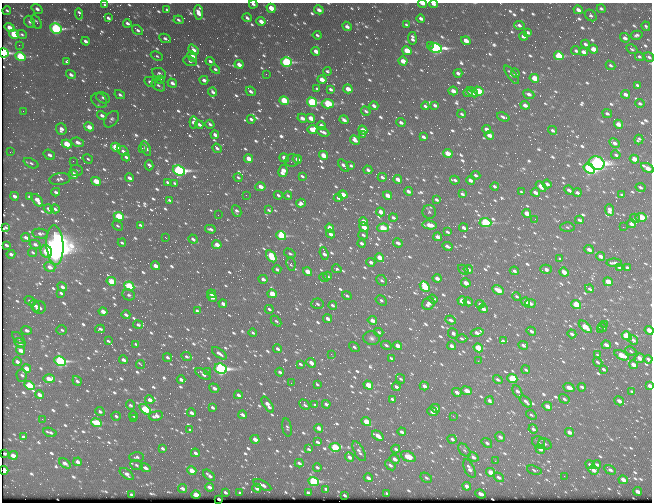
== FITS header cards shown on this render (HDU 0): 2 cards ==
NAXIS1  =                  650 / Width of table row in bytes
NAXIS2  =                  500 / Number of rows in table

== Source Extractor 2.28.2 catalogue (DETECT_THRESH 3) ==
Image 650 x 500 px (HDU 0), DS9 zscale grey, 1 PNG px = 1 image px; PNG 654 x 504 px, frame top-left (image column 1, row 500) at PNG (2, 3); each listed source drawn as its Kron ellipse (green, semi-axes under 4 px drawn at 4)
Background 391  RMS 2.1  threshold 6.41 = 3 sigma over >= 5 px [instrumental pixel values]
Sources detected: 1035; of the 1035, the 500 brightest by FLUX_AUTO listed and drawn (535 fainter detections omitted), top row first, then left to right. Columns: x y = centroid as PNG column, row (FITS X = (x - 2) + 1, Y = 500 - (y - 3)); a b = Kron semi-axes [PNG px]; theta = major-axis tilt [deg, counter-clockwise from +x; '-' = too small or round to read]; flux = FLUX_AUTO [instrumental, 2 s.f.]
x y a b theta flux
253 4 4 3 - 360
422 4 4 2 - 880
433 4 4 3 - 650
105 5 4 3 - 260
271 8 5 4 - 2700
37 9 6 4 -37 670
601 9 4 3 - 310
7 10 4 3 - 260
167 10 4 3 - 260
319 10 5 3 - 880
578 10 5 3 - 740
198 12 7 4 -85 1400
79 14 6 3 -85 580
591 15 6 5 - 340
108 18 4 3 - 410
247 18 5 3 - 420
421 18 4 3 - 590
179 20 5 3 - 350
261 21 4 3 - 1200
29 22 6 5 - 370
36 22 8 4 -59 260
127 23 4 3 - 430
406 25 4 3 - 270
519 25 5 3 - 420
347 26 5 4 - 660
646 26 5 3 - 280
10 28 5 3 - 1700
56 29 6 5 - 24000
138 30 6 4 -37 440
528 32 4 3 - 400
14 34 5 4 - 7100
22 34 5 4 - 270
317 35 4 3 - 300
637 35 6 4 14 380
523 36 4 3 - 720
165 38 6 4 -26 410
412 38 6 3 -82 580
625 38 5 4 - 680
85 41 4 3 - 550
466 41 5 3 - 1500
585 44 4 3 - 430
19 45 2 2 - 290
430 45 3 2 - 530
435 48 7 4 -13 32000
593 49 5 4 - 2000
632 49 6 3 -32 290
193 50 6 4 -50 850
316 51 4 3 - 1200
407 51 5 4 - 4500
576 51 5 4 - 410
583 52 4 4 - 920
4 53 5 4 - 19000
157 56 6 4 -22 270
192 56 6 4 -49 2000
559 56 5 4 - 8000
639 56 5 4 - 280
20 57 5 4 - 9700
649 57 5 4 - 360
190 61 7 4 -21 260
210 61 4 3 - 370
403 61 4 4 - 1800
67 62 3 3 - 260
286 62 5 4 - 19000
239 64 4 4 - 1400
610 65 5 4 - 310
215 69 5 4 - 290
327 71 4 3 - 280
159 73 7 5 -23 400
458 73 4 3 - 580
515 73 4 4 - 510
266 74 2 2 - 670
71 75 5 4 - 600
512 75 11 4 -54 640
534 78 5 4 - 3500
160 80 3 2 - 420
204 80 4 3 - 750
322 80 4 3 - 1700
150 82 6 4 -28 640
172 83 5 4 - 830
158 85 7 5 -37 430
637 85 4 3 - 270
317 89 4 3 - 270
331 89 4 3 - 470
348 89 5 3 - 2100
251 91 5 3 - 560
453 91 4 3 - 1200
479 91 5 4 - 5400
213 92 5 3 - 510
472 92 6 3 -37 540
468 93 4 3 - 510
529 94 6 4 -23 750
625 94 4 4 - 770
120 95 5 4 - 430
103 98 7 5 -26 440
99 101 8 6 -41 570
284 101 5 4 - 7400
312 102 5 4 - 16000
640 103 4 3 - 360
328 104 6 4 1 11000
435 105 4 3 - 470
525 105 5 3 - 950
374 106 4 3 - 590
425 106 4 3 - 390
23 111 2 2 - 300
366 111 5 3 - 350
607 113 5 4 - 390
462 114 4 3 - 300
102 115 5 4 - 680
503 117 6 3 -21 450
302 118 5 3 - 1000
311 118 4 3 - 2000
111 119 9 6 52 460
251 119 4 3 - 500
344 120 5 3 - 640
194 122 6 4 -84 1100
401 123 4 3 - 570
210 124 5 3 - 370
618 124 5 4 - 1600
199 125 4 3 - 520
321 126 4 3 - 800
89 127 5 3 - 1900
61 129 6 5 - 870
312 129 5 4 - 2500
486 129 4 3 - 940
363 130 5 4 - 1700
552 130 5 3 - 370
323 132 6 3 -26 580
363 134 4 3 - 340
215 135 4 3 - 760
489 135 4 3 - 1400
423 137 4 3 - 510
355 140 5 4 - 920
639 140 5 4 - 400
78 142 6 4 -23 1000
614 143 5 4 - 720
67 144 5 4 - 4400
116 147 5 4 - 5400
142 148 2 2 - 1300
217 148 5 3 - 440
146 149 8 3 -64 690
123 151 7 3 -31 550
10 152 3 2 - 280
448 153 5 4 - 2300
49 155 6 4 -33 660
323 155 4 3 - 2500
616 155 5 3 - 340
126 157 4 4 - 400
284 158 5 3 - 1400
88 159 5 4 - 260
249 159 5 3 - 2200
297 159 4 3 - 970
634 159 5 3 - 2300
292 160 7 6 - 280
73 161 2 2 - 490
31 163 8 4 -23 350
597 163 8 6 -21 70000
149 165 5 3 - 540
344 166 7 3 -55 770
351 166 4 3 - 270
589 168 6 4 -33 30000
647 168 7 3 -31 1900
76 170 6 5 - 310
179 170 6 5 - 35000
368 170 4 3 - 660
283 171 6 4 80 1700
73 174 5 3 - 2700
476 175 5 3 - 390
302 176 4 3 - 310
238 177 4 3 - 300
382 177 4 3 - 450
129 178 4 3 - 610
60 179 10 6 6 590
398 179 4 3 - 1100
455 180 5 3 - 350
470 180 4 3 - 850
96 181 5 4 - 3200
168 182 4 3 - 340
175 183 4 3 - 280
547 184 4 4 - 660
495 186 4 3 - 500
541 186 6 4 -45 2000
260 187 5 4 - 1600
640 187 5 3 - 430
569 190 5 3 - 580
408 191 4 3 - 760
56 192 4 3 - 510
521 192 4 3 - 280
535 192 4 3 - 920
577 193 4 3 - 490
462 194 4 3 - 440
246 195 2 2 - 410
278 195 4 3 - 340
343 195 5 3 - 2400
387 195 4 3 - 1800
622 195 4 3 - 280
15 196 4 3 - 790
288 196 4 3 - 280
30 197 4 3 - 540
338 198 4 3 - 350
37 200 7 3 -51 1500
169 200 4 3 - 300
436 200 4 3 - 450
301 203 5 4 - 720
49 209 5 3 - 620
55 209 5 4 - 450
269 210 4 3 - 330
609 210 6 4 -69 950
237 211 6 4 -64 460
381 212 4 3 - 1600
429 212 7 6 - 300
527 213 5 3 - 2200
218 215 2 2 - 330
119 216 5 4 - 7700
641 217 5 4 - 4300
393 218 4 3 - 480
635 218 5 3 - 330
535 219 2 2 - 280
579 220 4 3 - 460
364 222 5 3 - 2600
485 223 6 4 -3 17000
631 224 4 3 - 760
140 225 4 3 - 300
430 225 7 3 -10 2100
117 226 6 4 -42 310
5 227 4 3 - 260
364 227 5 4 - 2100
567 227 7 5 2 260
623 227 2 2 - 710
330 228 5 3 - 2300
383 228 6 4 2 5800
464 228 4 3 - 650
210 229 5 3 - 450
447 232 4 3 - 360
40 234 8 4 -8 490
330 234 5 3 - 760
281 235 5 4 - 13000
363 235 5 3 - 350
26 237 4 3 - 580
438 237 4 3 - 840
166 238 3 2 - 340
193 239 5 3 - 510
122 243 4 3 - 290
362 243 4 3 - 600
398 243 5 3 - 680
35 244 6 4 -27 540
6 245 4 3 - 420
55 245 20 8 -87 260000
217 245 5 3 - 1800
447 246 5 3 - 760
589 249 5 3 - 1100
33 252 5 3 - 290
46 252 6 5 - 4500
324 253 6 4 -70 890
11 254 4 3 - 680
290 254 6 4 -32 330
271 256 7 4 -56 6300
600 256 4 3 - 950
380 258 5 3 - 2700
560 259 4 3 - 280
371 262 4 3 - 710
614 263 8 3 -1 570
291 264 7 4 -81 270
155 266 4 3 - 1500
50 267 6 4 -36 1200
627 267 4 3 - 340
620 268 4 3 - 370
277 269 4 3 - 400
337 269 5 4 - 290
468 269 5 3 - 710
546 269 6 4 -15 570
463 270 6 4 -40 510
514 271 4 3 - 460
308 272 5 3 - 2500
564 272 5 3 - 1600
328 276 4 3 - 350
323 277 4 3 - 260
437 278 4 3 - 1200
263 279 4 3 - 810
382 280 6 5 - 370
111 281 5 4 - 4900
608 282 5 3 - 3000
466 283 5 3 - 1500
129 286 5 4 - 13000
62 287 5 4 - 690
425 287 6 4 -49 6700
589 289 4 4 - 370
498 290 6 3 -29 2700
61 293 4 3 - 390
211 294 4 3 - 520
272 294 5 3 - 3100
129 295 6 5 - 350
347 296 5 3 - 350
517 296 4 3 - 280
212 297 5 3 - 800
433 299 5 3 - 630
381 300 6 4 -33 360
30 301 5 4 - 360
462 301 5 3 - 3200
468 302 4 3 - 470
526 302 5 3 - 1300
530 303 5 3 - 800
223 304 4 3 - 790
317 304 6 5 - 440
428 304 6 5 - 880
480 304 4 3 - 590
576 304 5 4 - 4800
333 305 4 3 - 400
35 306 6 4 -61 860
40 308 6 6 - 540
269 309 4 3 - 340
483 309 5 3 - 1400
103 311 4 3 - 1500
197 311 4 3 - 440
126 315 4 3 - 480
328 319 4 3 - 940
372 320 5 3 - 1300
451 320 5 3 - 570
276 321 6 4 -47 270
604 324 2 2 - 670
138 325 5 3 - 380
585 327 8 4 -44 2900
603 327 4 3 - 420
100 329 5 3 - 450
27 330 5 4 - 600
62 330 5 5 - 300
600 330 2 2 - 530
649 330 4 4 - 1400
531 331 5 3 - 600
379 332 5 4 - 320
477 332 6 4 10 900
253 333 4 3 - 300
453 333 5 5 - 390
572 334 4 3 - 610
627 336 5 4 - 11000
18 338 7 4 -42 350
371 338 8 7 - 520
462 338 5 4 - 330
633 340 5 4 - 540
108 341 4 3 - 280
503 341 4 3 - 290
20 343 6 4 -28 850
136 344 4 3 - 370
386 345 5 3 - 330
523 345 5 3 - 520
606 345 4 3 - 990
398 346 4 3 - 1800
452 346 4 3 - 1000
354 347 6 4 -36 360
478 348 5 4 - 6800
277 349 4 3 - 550
21 350 4 3 - 1300
631 351 6 4 -23 270
219 353 8 4 -36 670
331 354 2 2 - 750
598 355 4 3 - 270
621 355 8 3 -28 4300
167 357 5 3 - 340
186 357 5 3 - 310
391 358 4 3 - 280
639 358 5 4 - 1500
648 359 4 3 - 480
123 360 4 3 - 800
60 361 6 4 -28 25000
478 361 2 2 - 840
17 362 4 3 - 650
598 362 5 3 - 280
311 363 5 4 - 1000
300 364 4 3 - 280
141 365 4 2 - 430
633 365 4 3 - 1300
26 368 4 4 - 1900
221 369 6 5 - 42000
604 369 4 3 - 400
526 370 4 3 - 360
208 372 3 2 - 350
280 372 4 3 - 470
203 374 9 3 -31 790
22 375 6 5 - 340
512 378 5 4 - 9700
49 379 6 4 -1 2300
401 379 5 3 - 260
181 380 4 3 - 630
498 380 5 3 - 400
77 381 5 3 - 480
291 383 2 2 - 460
317 384 4 3 - 280
368 385 5 3 - 3800
30 386 5 4 - 8600
424 386 4 3 - 900
650 386 4 3 - 2000
396 387 4 3 - 580
569 387 6 3 -23 1500
582 387 4 3 - 470
214 388 5 3 - 730
467 391 5 4 - 1200
517 391 7 3 -59 640
632 391 4 3 - 280
457 392 5 4 - 710
39 395 4 3 - 1100
238 395 4 3 - 560
392 399 4 3 - 410
564 399 5 4 - 430
150 400 5 4 - 890
489 401 4 3 - 410
526 401 7 3 -43 570
619 401 5 3 - 1100
268 404 9 4 -56 1400
326 404 4 3 - 650
130 405 5 4 - 380
305 405 6 4 -46 390
315 405 4 3 - 370
547 406 5 3 - 1700
213 407 4 3 - 470
436 408 5 3 - 1400
145 409 6 4 -39 13000
100 411 5 3 - 390
432 411 5 4 - 1100
191 413 4 3 - 680
243 415 4 3 - 690
531 415 6 4 -41 270
116 416 4 3 - 310
133 416 4 3 - 360
156 416 7 4 9 950
453 416 3 2 - 330
42 419 2 2 - 570
133 419 3 2 - 410
366 421 5 3 - 3900
96 423 5 4 - 7500
287 427 9 4 -79 330
319 428 4 3 - 1100
533 429 5 3 - 550
190 430 4 3 - 300
50 432 7 3 -19 450
402 432 4 3 - 600
569 432 4 3 - 970
378 436 6 3 -37 1900
23 437 4 3 - 470
500 437 5 4 - 660
255 439 4 3 - 1500
452 439 4 3 - 460
317 442 4 3 - 440
539 442 7 5 -39 300
487 443 5 4 - 480
545 444 7 5 -30 300
335 447 5 4 - 8400
163 448 4 3 - 450
309 449 4 3 - 330
396 449 4 3 - 460
540 449 5 3 - 890
464 450 8 5 -49 330
359 451 11 5 -61 530
195 453 4 3 - 510
5 454 3 3 - 290
13 455 4 3 - 1900
137 457 7 4 3 390
349 457 5 3 - 800
408 457 8 5 -27 2800
473 457 6 4 -33 740
395 459 5 3 - 1000
495 461 3 2 - 300
78 462 4 3 - 850
65 463 6 4 -36 690
299 463 4 3 - 460
136 465 6 4 -23 330
390 465 6 4 -40 470
590 465 5 3 - 510
597 465 4 3 - 400
317 467 4 3 - 380
145 468 5 3 - 640
469 469 10 5 -63 760
4 470 4 3 - 4600
534 470 7 4 -18 300
593 470 5 4 - 1100
610 470 6 4 -30 590
192 471 5 3 - 2200
491 472 5 3 - 2500
127 474 8 4 -38 720
209 475 7 3 -41 500
564 476 2 2 - 450
499 477 6 4 -33 610
368 478 4 3 - 650
426 478 6 4 -31 370
623 480 5 3 - 1400
314 481 5 4 - 16000
262 485 9 3 -27 900
467 486 4 4 - 1100
209 487 4 3 - 810
183 488 4 3 - 600
257 488 4 3 - 1100
326 489 4 3 - 420
637 491 4 3 - 1100
225 492 4 3 - 420
240 493 4 3 - 300
308 493 4 3 - 370
387 493 4 3 - 340
481 494 5 3 - 1400
131 495 4 3 - 310
196 495 4 3 - 3700
345 495 4 3 - 350
219 499 4 3 - 760
At the frame edge (FLAGS 8, measured only in part): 11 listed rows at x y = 253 4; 422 4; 433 4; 105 5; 4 53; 639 56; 649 57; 647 168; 649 330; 650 386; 4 470
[535 fainter detections neither listed nor drawn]